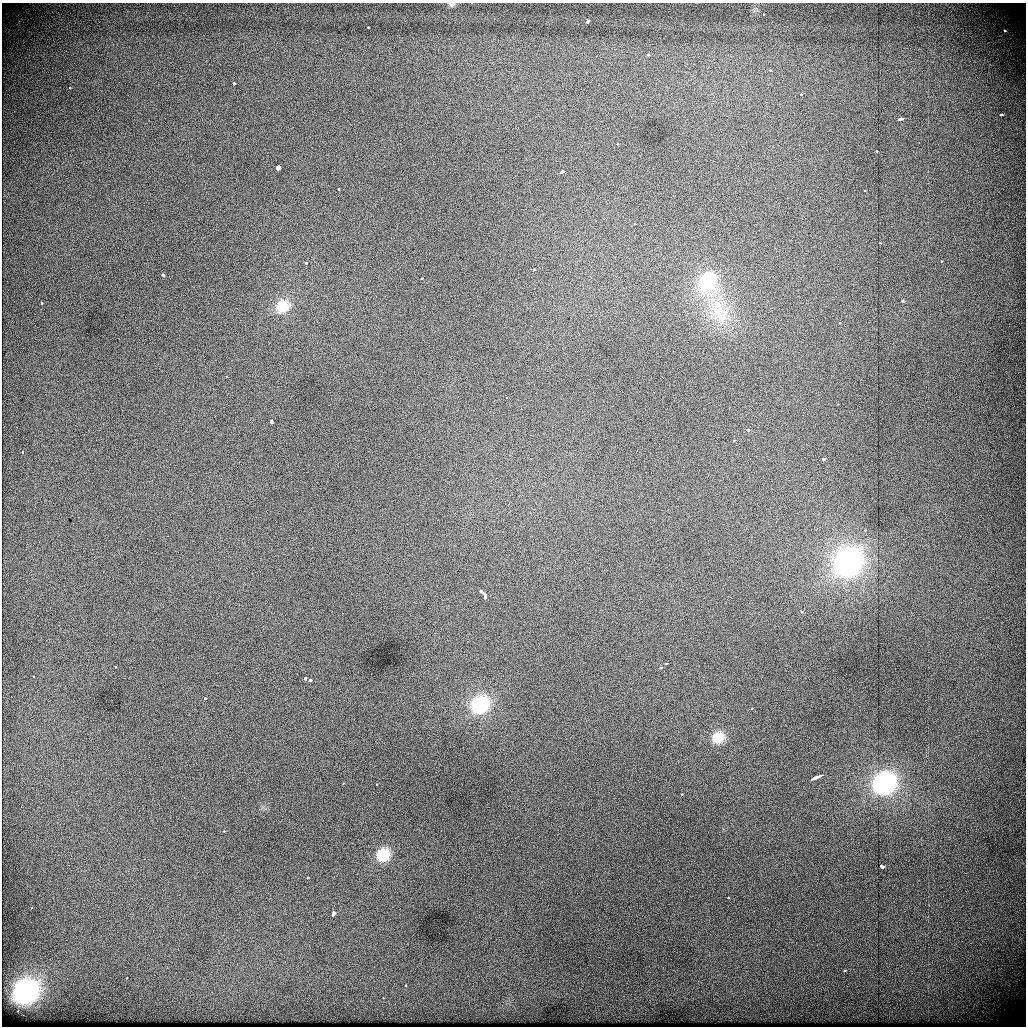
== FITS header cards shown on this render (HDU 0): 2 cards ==
NAXIS1  =                 1024          /
NAXIS2  =                 1024          /

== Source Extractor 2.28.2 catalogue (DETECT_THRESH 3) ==
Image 1024 x 1024 px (HDU 0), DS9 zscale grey, 1 PNG px = 1 image px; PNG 1028 x 1028 px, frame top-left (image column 1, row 1024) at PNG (2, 3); no overlay
Background 460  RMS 2.5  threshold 7.48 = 3 sigma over >= 5 px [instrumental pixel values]
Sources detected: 69; all 69 listed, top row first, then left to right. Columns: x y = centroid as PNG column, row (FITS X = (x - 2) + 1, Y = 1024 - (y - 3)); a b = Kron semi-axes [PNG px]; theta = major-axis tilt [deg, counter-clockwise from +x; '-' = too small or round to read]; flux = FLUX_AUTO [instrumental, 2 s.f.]
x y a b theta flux
452 4 8 4 3 290
763 14 3 2 - 230
587 21 5 3 - 1400
368 27 3 2 - 690
1005 31 3 3 - 360
648 55 3 3 - 290
770 70 3 3 - 380
234 83 3 3 - 2000
70 87 3 3 - 210
801 94 3 3 - 270
1001 114 3 3 - 840
901 119 5 3 - 1800
617 144 3 2 - 230
876 151 3 3 - 400
278 167 5 4 - 2100
562 172 5 3 - 610
338 189 3 3 - 590
865 190 2 2 - 150
634 224 3 3 - 470
880 243 3 2 - 170
941 261 3 2 - 230
306 263 3 3 - 430
534 269 3 2 - 530
163 275 3 3 - 970
422 278 3 2 - 290
707 282 25 21 67 12000
902 301 3 3 - 1700
41 303 3 3 - 400
282 306 19 16 33 4000
718 308 30 20 66 7400
840 323 3 3 - 150
226 377 2 2 - 790
272 422 5 3 - 2400
748 430 3 3 - 1400
733 441 3 2 - 250
22 452 3 3 - 340
823 459 3 3 - 1100
865 530 3 3 - 240
848 562 20 17 44 56000
481 592 6 3 -39 2600
485 596 5 2 - 1400
801 612 3 3 - 360
666 663 3 3 - 420
116 667 3 3 - 420
661 668 3 3 - 500
33 676 3 2 - 220
305 679 4 3 - 1000
310 680 3 3 - 1800
205 698 3 3 - 1300
480 705 19 16 38 13000
752 708 3 3 - 230
718 738 17 15 36 3400
817 777 11 3 24 3200
343 783 3 2 - 210
884 783 18 16 40 33000
376 784 3 2 - 210
681 794 3 2 - 370
224 831 3 3 - 320
383 855 16 14 44 4300
882 866 4 3 - 2700
308 878 3 2 - 230
728 898 3 2 - 350
31 908 3 3 - 350
333 914 5 3 - 2700
844 971 3 3 - 460
127 978 2 2 - 130
405 985 3 2 - 210
25 992 16 14 39 40000
383 998 3 2 - 160
At the frame edge (FLAGS 8, measured only in part): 1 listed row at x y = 452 4